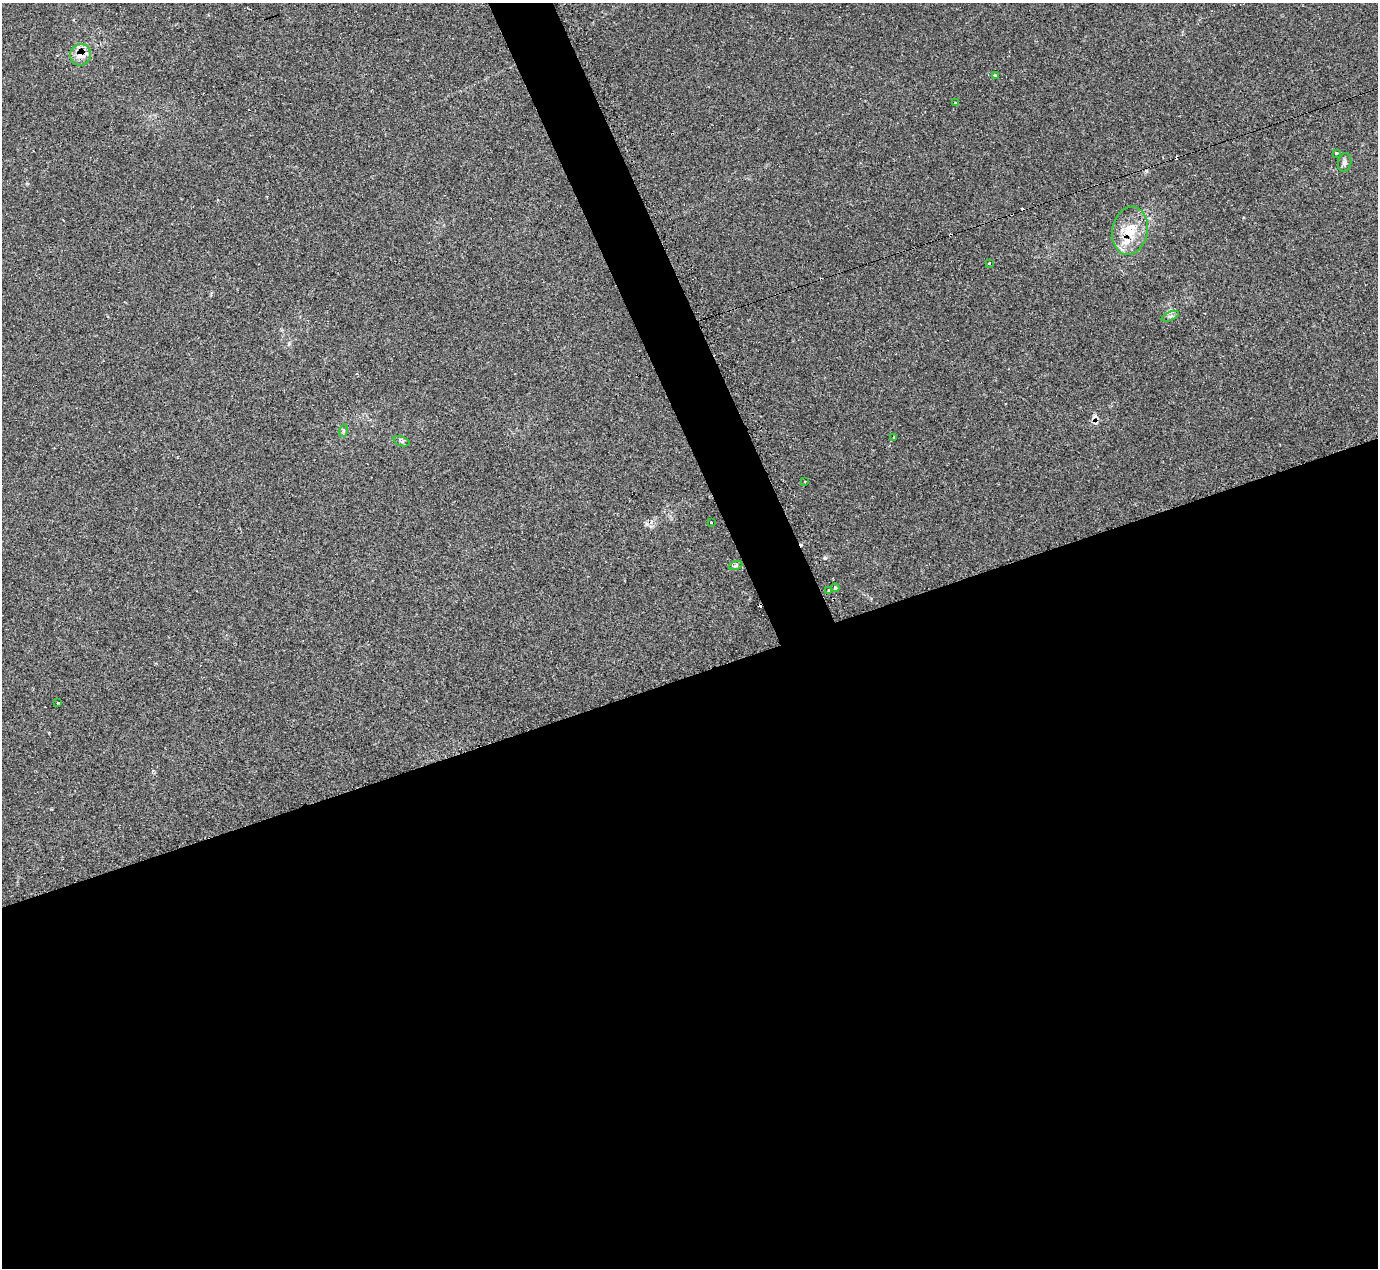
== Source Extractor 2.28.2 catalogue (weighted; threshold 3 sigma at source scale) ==
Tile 15 of 4 x 4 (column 3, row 4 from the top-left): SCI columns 2756-4131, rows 276-1541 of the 5525 x 5503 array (HDU 1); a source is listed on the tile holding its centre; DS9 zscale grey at full resolution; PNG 1380 x 1270 px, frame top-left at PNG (2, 3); each listed source drawn as its Kron ellipse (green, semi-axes under 4 px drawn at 4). Shown black and unused: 49% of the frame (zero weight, under 2 of 3 exposures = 1% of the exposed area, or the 3 px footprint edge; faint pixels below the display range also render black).
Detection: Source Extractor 2.28.2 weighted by HDU 2 'WHT'; one run over the whole footprint, this tile lists its part. Background 0.134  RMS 0.007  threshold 0.0314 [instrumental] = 3 sigma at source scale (4.5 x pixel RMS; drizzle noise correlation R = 1.50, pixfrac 1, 0.05/0.05 arcsec/px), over >= 5 px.
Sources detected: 24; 6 cosmic-ray / hot-pixel residue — neither listed nor drawn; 1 inside a brighter listed object's ellipse — not listed separately; the other 17 listed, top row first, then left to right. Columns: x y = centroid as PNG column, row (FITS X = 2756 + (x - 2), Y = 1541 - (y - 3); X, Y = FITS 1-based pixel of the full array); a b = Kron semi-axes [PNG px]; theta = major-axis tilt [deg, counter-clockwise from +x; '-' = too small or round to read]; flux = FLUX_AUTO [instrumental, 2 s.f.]
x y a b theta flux
80 55 11 10 - 8.9
995 75 3 2 - 0.57
955 103 3 3 - 2.6
1336 153 3 3 - 6.1
1345 162 9 6 80 2.1
1130 231 24 17 79 18
989 263 3 3 - 0.74
1170 316 9 4 22 1.6
343 431 6 4 73 1.1
894 437 3 2 - 0.77
401 441 8 4 -19 1.4
805 481 3 2 - 1.2
711 522 3 3 - 1.9
736 565 7 4 19 1.3
835 588 4 4 - 0.88
829 590 3 3 - 3.1
58 703 3 2 - 1.1
Overlapping masked pixels (flux is a lower limit): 2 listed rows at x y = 80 55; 1130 231
Unlisted compact peaks at least as high as the median listed source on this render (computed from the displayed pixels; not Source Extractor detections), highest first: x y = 825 558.